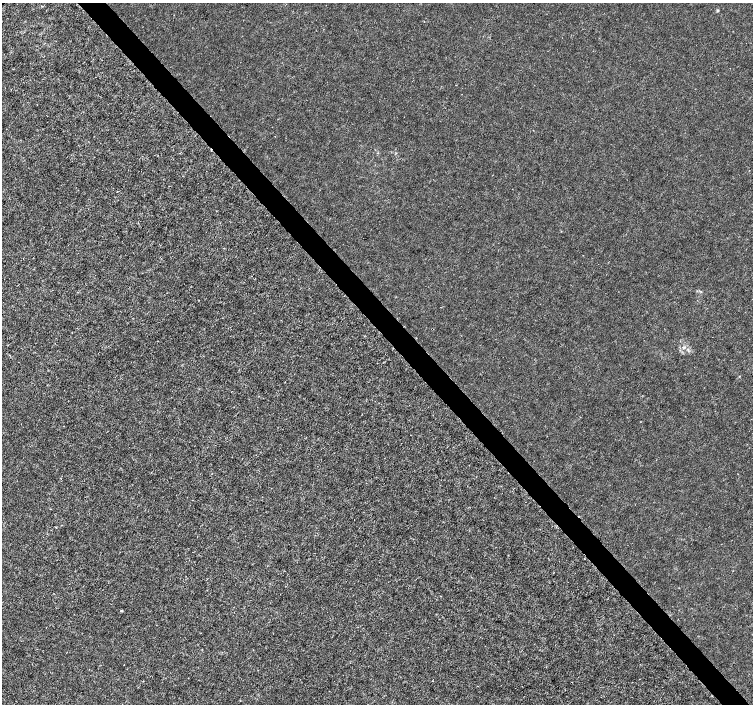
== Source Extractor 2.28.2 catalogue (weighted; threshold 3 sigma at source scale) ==
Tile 6 of 4 x 4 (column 2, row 2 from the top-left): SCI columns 1507-3007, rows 3020-4423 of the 6011 x 5972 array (HDU 1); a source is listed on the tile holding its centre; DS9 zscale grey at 2 x 2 block average (1 PNG px = mean of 2 x 2 image px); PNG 755 x 706 px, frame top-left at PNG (2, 3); no overlay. Shown black and unused: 4% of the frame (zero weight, under 3 of 4 exposures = <1% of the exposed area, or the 3 px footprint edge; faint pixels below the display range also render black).
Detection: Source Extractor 2.28.2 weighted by HDU 2 'WHT'; one run over the whole footprint, this tile lists its part. Background -4.75e-05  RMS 0.0012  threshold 0.00545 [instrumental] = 3 sigma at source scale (4.5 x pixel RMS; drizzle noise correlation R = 1.50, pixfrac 1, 0.0396/0.0396 arcsec/px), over >= 5 px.
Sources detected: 4; all 4 listed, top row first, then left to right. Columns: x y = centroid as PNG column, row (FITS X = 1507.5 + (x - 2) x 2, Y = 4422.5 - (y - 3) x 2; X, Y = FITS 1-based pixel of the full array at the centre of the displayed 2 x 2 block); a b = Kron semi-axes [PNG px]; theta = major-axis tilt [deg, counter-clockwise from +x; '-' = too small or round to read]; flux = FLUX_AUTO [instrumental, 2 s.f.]
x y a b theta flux
717 11 4 3 - 0.28
683 347 3 3 - 0.45
56 527 2 2 - 0.32
121 611 3 3 - 0.29